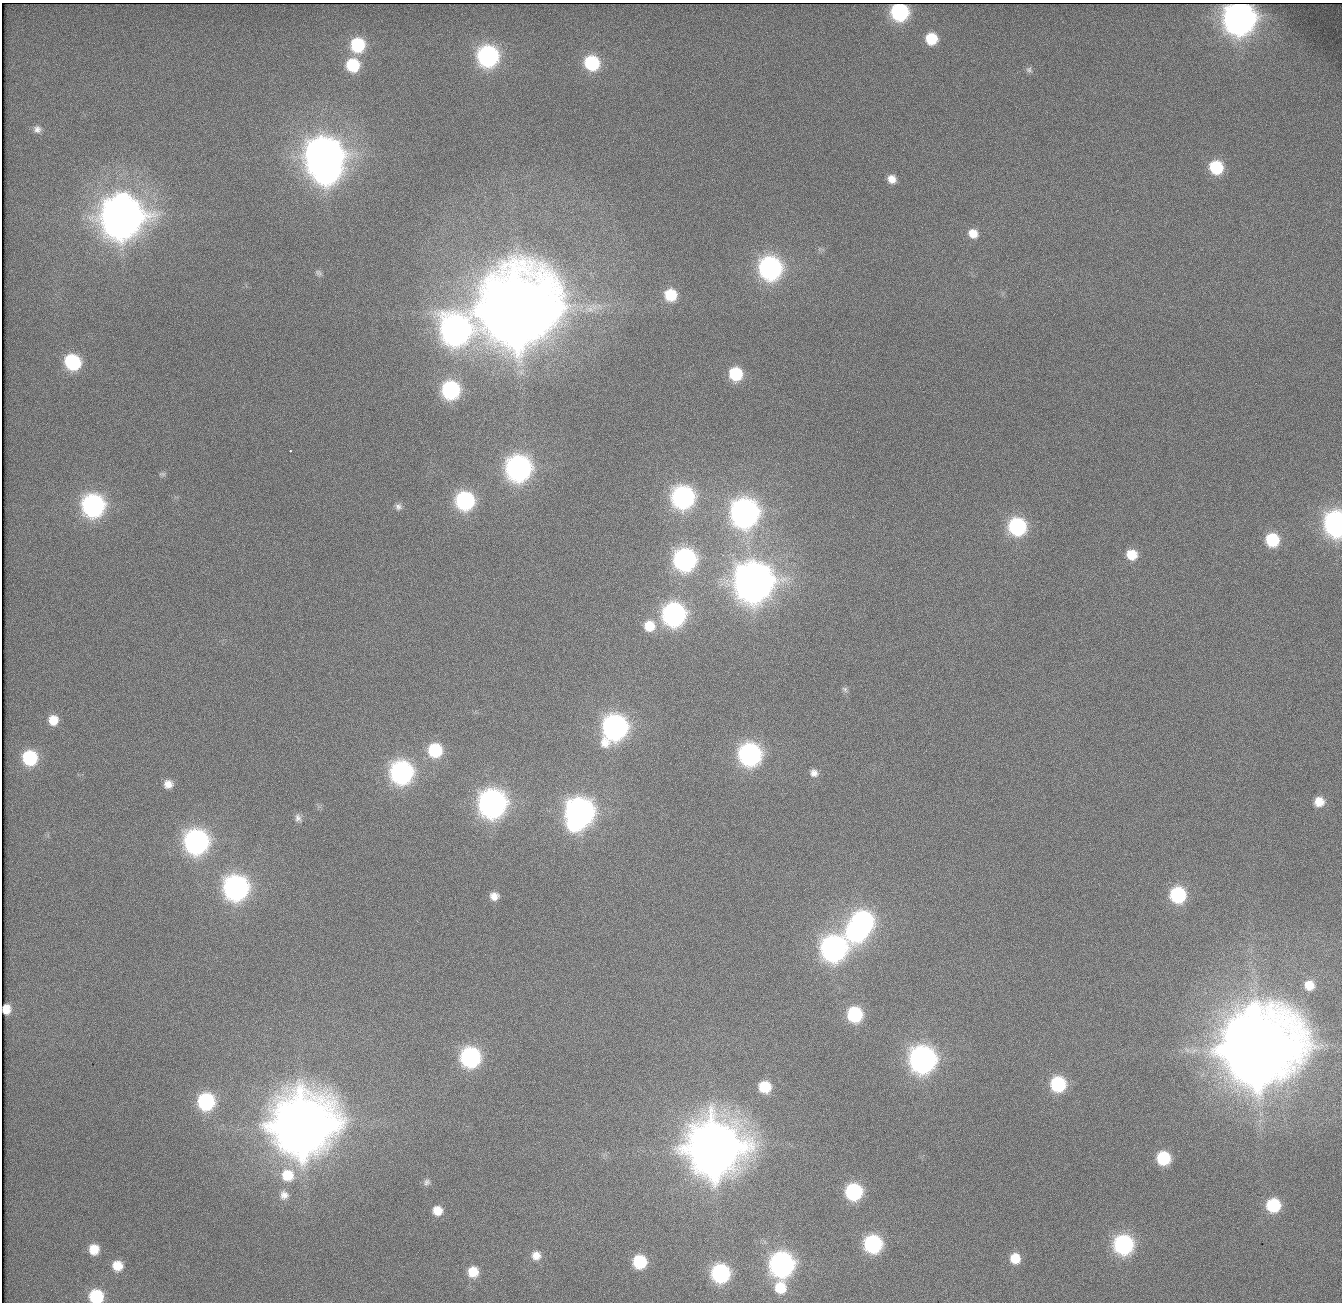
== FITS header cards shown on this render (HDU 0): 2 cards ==
NAXIS1  =                 1340          /
NAXIS2  =                 1300          /

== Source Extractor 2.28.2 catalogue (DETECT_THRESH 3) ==
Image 1340 x 1300 px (HDU 0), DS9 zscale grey, 1 PNG px = 1 image px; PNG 1344 x 1304 px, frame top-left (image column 1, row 1300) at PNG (2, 3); no overlay
Background 154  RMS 5.4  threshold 16.3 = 3 sigma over >= 5 px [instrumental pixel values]
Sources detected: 89; all 89 listed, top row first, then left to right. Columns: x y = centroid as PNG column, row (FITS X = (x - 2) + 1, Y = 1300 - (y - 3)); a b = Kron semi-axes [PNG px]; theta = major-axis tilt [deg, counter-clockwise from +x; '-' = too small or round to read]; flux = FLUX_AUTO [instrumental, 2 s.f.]
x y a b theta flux
899 12 11 10 - 6.7e+04
1239 18 14 13 - 5.7e+05
931 39 10 9 - 1.3e+04
357 45 11 11 - 2.9e+04
488 56 12 12 - 1.3e+05
592 63 11 10 - 3.2e+04
353 65 11 11 - 2.1e+04
1029 70 9 8 - 1.3e+03
37 129 11 10 - 2.1e+03
324 156 15 13 2 1.0e+06
1216 167 11 10 - 2.3e+04
327 171 14 12 7 2.5e+05
892 179 9 8 - 3.6e+03
121 217 16 16 - 1.5e+06
973 233 12 10 -32 5.2e+03
770 268 12 12 - 1.8e+05
319 273 10 6 -35 1.0e+03
670 295 11 11 - 1.4e+04
517 310 23 22 - 7.0e+06
455 330 16 16 - 4.0e+05
72 362 12 10 -40 3.8e+04
736 374 11 10 - 2.2e+04
450 390 11 11 - 7.3e+04
290 451 3 3 - 1.2e+03
518 468 13 13 - 2.5e+05
162 474 9 5 -1 8.9e+02
683 497 12 12 - 1.6e+05
465 501 11 11 - 8.2e+04
93 505 12 12 - 1.6e+05
398 507 9 9 - 1.6e+03
745 513 13 13 - 3.8e+05
1336 524 12 10 -85 2.5e+05
1017 527 11 11 - 6.7e+04
1272 540 11 10 - 2.2e+04
1132 555 11 10 - 7.8e+03
685 559 12 12 - 1.6e+05
754 582 15 15 - 1.2e+06
674 614 12 12 - 1.9e+05
649 626 13 13 - 8.2e+03
845 689 9 6 -46 9.1e+02
53 720 10 10 - 6.4e+03
615 727 14 13 - 2.3e+05
435 750 12 11 - 2.4e+04
750 754 12 12 - 1.6e+05
30 758 11 11 - 3.2e+04
401 772 13 12 - 1.7e+05
814 773 10 9 - 2.5e+03
168 784 11 10 - 3.5e+03
1319 802 10 10 - 5.6e+03
492 803 13 13 - 3.6e+05
579 812 16 13 68 3.9e+05
298 818 11 8 -75 1.7e+03
196 841 13 12 - 2.2e+05
236 888 13 13 - 2.4e+05
1178 895 11 11 - 4.1e+04
494 896 11 10 - 3.3e+03
862 922 13 11 -39 1.3e+05
856 931 13 10 -44 1.0e+05
833 948 14 13 - 2.7e+05
1309 985 11 10 - 5.7e+03
6 1009 8 7 - 4.6e+03
855 1014 11 10 - 3.6e+04
1257 1049 23 22 - 6.8e+06
470 1057 12 11 - 1.0e+05
923 1059 13 13 - 3.0e+05
1058 1084 11 11 - 3.5e+04
765 1087 11 11 - 1.3e+04
206 1101 11 11 - 5.3e+04
302 1126 19 19 - 4.1e+06
714 1148 18 18 - 3.1e+06
1163 1158 10 10 - 2.2e+04
287 1175 16 15 - 1.1e+04
427 1182 10 9 - 1.4e+03
854 1192 11 11 - 5.5e+04
284 1195 11 11 - 2.7e+03
1273 1205 11 10 - 2.2e+04
437 1211 10 10 - 5.2e+03
873 1244 11 11 - 7.0e+04
1123 1245 11 11 - 9.6e+04
94 1249 10 9 - 6.7e+03
536 1256 12 11 - 4.1e+03
1015 1258 10 9 - 7.0e+03
640 1262 11 11 - 2.1e+04
782 1264 13 12 - 2.2e+05
117 1266 11 10 - 6.3e+03
473 1272 11 10 - 7.7e+03
720 1273 11 11 - 7.8e+04
780 1288 14 12 88 1.0e+04
96 1296 10 10 - 2.4e+04
At the frame edge (FLAGS 8, measured only in part): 3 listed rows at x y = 1336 524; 6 1009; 96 1296